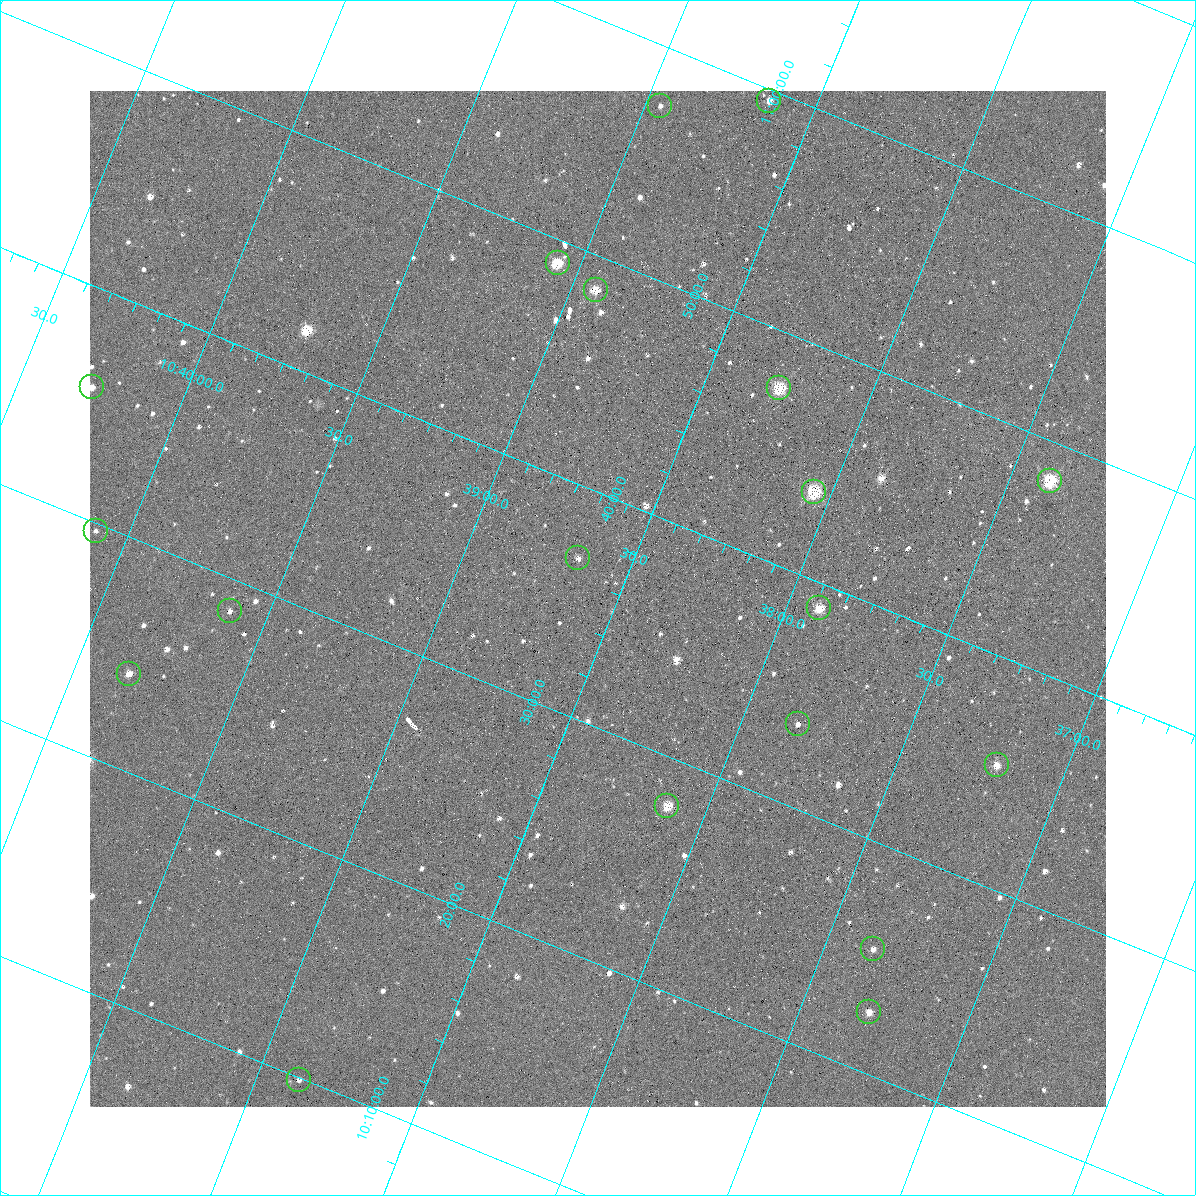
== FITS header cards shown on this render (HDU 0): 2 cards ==
NAXIS1  =                 1016 / length of data axis 1
NAXIS2  =                 1016 / length of data axis 2

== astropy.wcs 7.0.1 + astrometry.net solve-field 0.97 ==
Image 1016 x 1016 px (HDU 0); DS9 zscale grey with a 90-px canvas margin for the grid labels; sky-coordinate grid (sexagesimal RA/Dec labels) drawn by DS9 from the SOLVED WCS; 19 Tycho-2 reference stars matched to detected sources circled (green)
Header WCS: RA---SIN-SIP/DEC--SIN-SIP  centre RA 10:38:34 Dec +10:35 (159.64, +10.59 deg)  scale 2.77 x 2.74 arcsec/px (non-square pixels)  FOV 47.0' x 46.4'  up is +22 deg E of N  parity normal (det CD < 0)
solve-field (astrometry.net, Tycho-2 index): VERIFIED the header's WCS against the Tycho-2 star catalogue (verified at 3 index scales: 12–19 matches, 0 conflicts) and refined it, rather than solving blind
Solved WCS: RA---TAN-SIP/DEC--TAN-SIP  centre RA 10:38:34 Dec +10:35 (159.64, +10.59 deg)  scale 2.77 x 2.74 arcsec/px (non-square pixels)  FOV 47.0' x 46.4'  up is +22 deg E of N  parity normal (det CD < 0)
The solver's refit moves the header's centre by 0.35 arcsec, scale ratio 0.9999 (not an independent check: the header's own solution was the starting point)
Tycho-2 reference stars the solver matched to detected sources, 19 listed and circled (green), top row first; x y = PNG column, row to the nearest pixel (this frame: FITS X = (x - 90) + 1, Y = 1016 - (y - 91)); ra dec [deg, ICRS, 3 dp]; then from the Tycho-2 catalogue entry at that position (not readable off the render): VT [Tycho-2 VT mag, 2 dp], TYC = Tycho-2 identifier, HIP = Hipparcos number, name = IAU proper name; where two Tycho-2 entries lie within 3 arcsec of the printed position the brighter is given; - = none
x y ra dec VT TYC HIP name
769 101 159.660 +10.992 11.18 842-672-1 - -
660 106 159.739 +10.957 13.17 842-341-1 - -
558 263 159.767 +10.817 10.53 842-1173-1 - -
596 290 159.731 +10.809 11.69 842-1282-1 - -
92 387 160.070 +10.595 12.46 842-1000-1 - -
779 388 159.569 +10.792 10.83 842-1417-1 - -
1050 481 159.345 +10.805 9.93 842-665-1 51997 -
814 492 159.513 +10.729 10.55 842-229-1 - -
96 531 160.025 +10.494 12.79 842-1108-1 - -
578 558 159.665 +10.614 12.01 842-1184-1 - -
819 608 159.476 +10.648 10.05 842-302-1 - -
230 611 159.903 +10.477 12.92 842-1007-1 - -
129 674 159.959 +10.403 12.35 842-911-1 - -
798 724 159.458 +10.560 11.88 842-437-1 - -
997 765 159.302 +10.589 10.98 842-1188-1 - -
667 806 159.529 +10.465 10.65 842-822-1 - -
873 949 159.339 +10.423 12.59 842-441-1 - -
869 1012 159.324 +10.377 11.23 842-1253-1 - -
299 1080 159.718 +10.165 12.26 842-404-1 - -